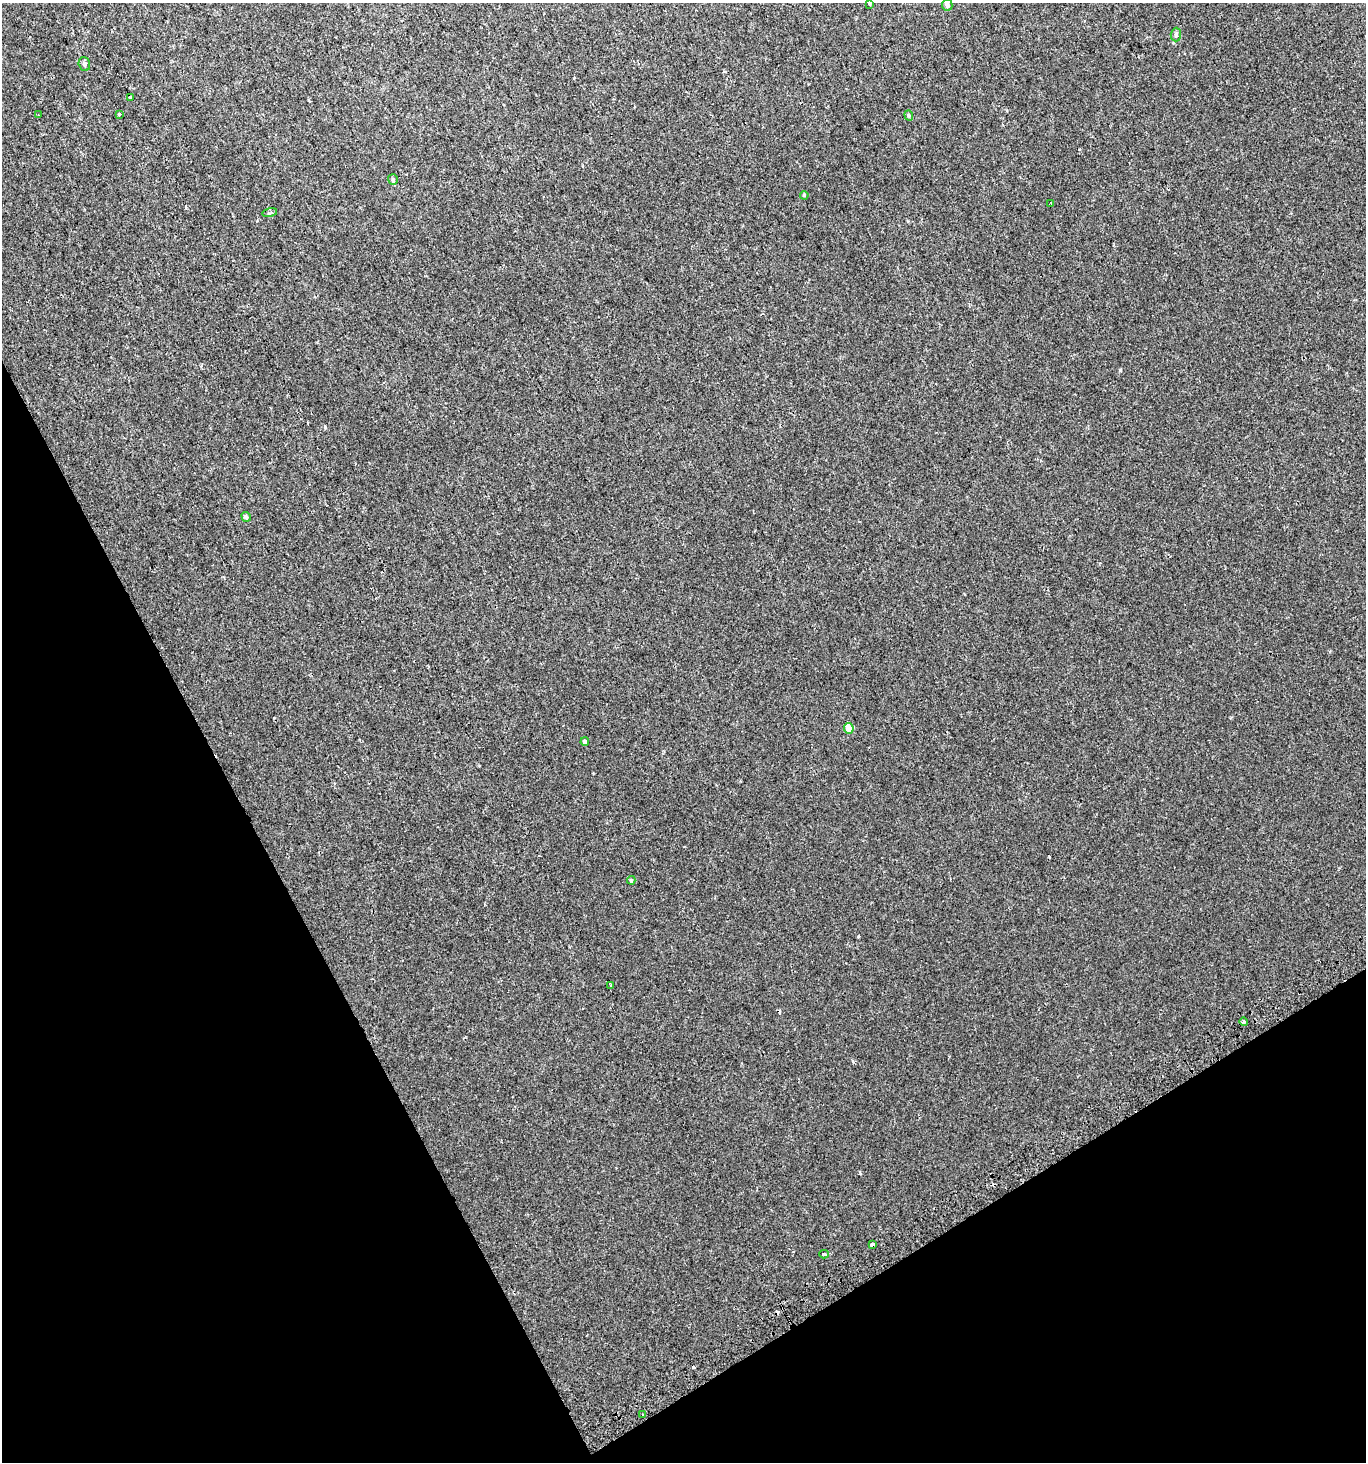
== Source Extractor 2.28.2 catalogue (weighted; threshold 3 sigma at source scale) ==
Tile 14 of 4 x 4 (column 2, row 4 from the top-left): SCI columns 1551-2914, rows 24-1483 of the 5768 x 5893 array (HDU 1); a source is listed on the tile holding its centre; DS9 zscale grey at full resolution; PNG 1368 x 1464 px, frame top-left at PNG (2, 3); each listed source drawn as its Kron ellipse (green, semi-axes under 4 px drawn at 4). Shown black and unused: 26% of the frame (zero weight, under 2 of 3 exposures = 2% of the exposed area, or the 3 px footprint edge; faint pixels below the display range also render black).
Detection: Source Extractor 2.28.2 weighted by HDU 2 'WHT'; one run over the whole footprint, this tile lists its part. Background 0.00131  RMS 0.0028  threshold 0.0126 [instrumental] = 3 sigma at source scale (4.5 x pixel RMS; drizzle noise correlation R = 1.50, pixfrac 1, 0.0396/0.0396 arcsec/px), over >= 5 px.
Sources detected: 26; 5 cosmic-ray / hot-pixel residue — neither listed nor drawn; the other 21 listed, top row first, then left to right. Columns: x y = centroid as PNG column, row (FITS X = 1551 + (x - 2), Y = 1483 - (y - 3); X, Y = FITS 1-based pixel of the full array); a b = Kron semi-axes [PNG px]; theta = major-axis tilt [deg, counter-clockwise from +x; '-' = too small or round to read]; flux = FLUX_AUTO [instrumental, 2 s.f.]
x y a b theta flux
869 3 3 3 - 0.35
947 5 6 5 - 0.84
1176 35 7 5 88 0.54
84 64 7 5 -74 0.66
130 98 4 3 - 2.5
38 115 3 2 - 0.21
119 115 3 3 - 1.1
909 115 5 4 - 0.34
393 180 5 5 - 0.58
804 195 4 3 - 0.29
1051 203 3 2 - 0.31
270 213 7 3 13 0.37
246 517 5 4 - 0.63
849 728 5 4 - 3.5
585 742 4 3 - 0.76
631 880 4 3 - 0.43
611 985 3 2 - 0.53
1243 1022 4 4 - 0.75
872 1245 4 4 - 1.3
824 1254 5 3 - 0.61
643 1415 3 2 - 0.35
Overlapping masked pixels (flux is a lower limit): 1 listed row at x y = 872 1245
Isophote crosses this tile's border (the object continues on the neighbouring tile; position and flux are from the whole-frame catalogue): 1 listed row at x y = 869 3
Unlisted compact peaks at least as high as the median listed source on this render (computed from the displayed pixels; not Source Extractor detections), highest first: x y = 1120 370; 325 427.